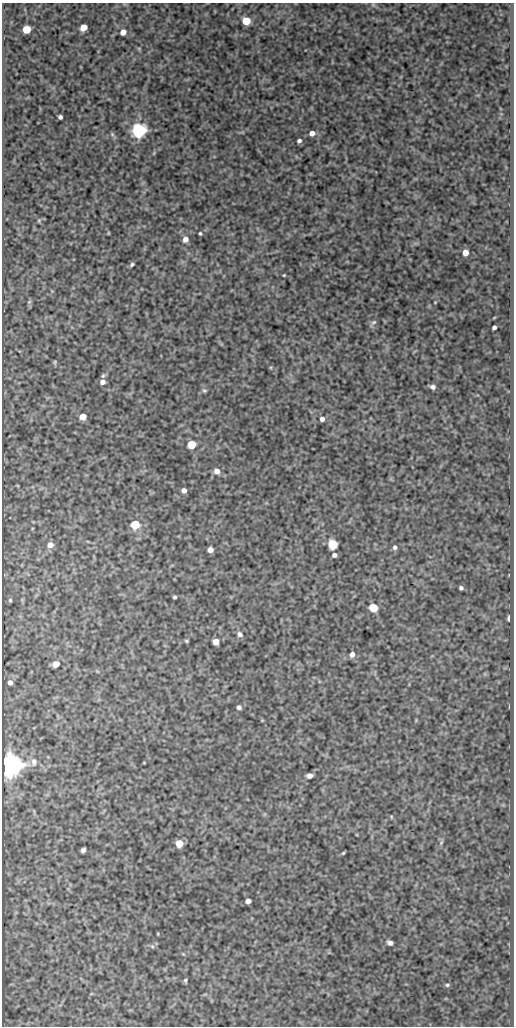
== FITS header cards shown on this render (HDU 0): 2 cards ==
NAXIS1  =                  512
NAXIS2  =                 1024

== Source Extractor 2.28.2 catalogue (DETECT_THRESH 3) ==
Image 512 x 1024 px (HDU 0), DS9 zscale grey, 1 PNG px = 1 image px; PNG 516 x 1028 px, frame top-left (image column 1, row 1024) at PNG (2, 3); no overlay
Background 343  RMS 0.84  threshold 2.52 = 3 sigma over >= 5 px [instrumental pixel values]
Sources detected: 61; all 61 listed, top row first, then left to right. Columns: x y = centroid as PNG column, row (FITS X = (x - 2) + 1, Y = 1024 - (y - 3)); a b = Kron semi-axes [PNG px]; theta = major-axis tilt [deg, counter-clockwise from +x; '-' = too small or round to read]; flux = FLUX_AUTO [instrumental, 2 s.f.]
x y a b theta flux
246 21 5 5 - 2000
83 27 6 5 - 730
26 29 5 5 - 2200
123 32 5 5 - 380
60 117 4 4 - 160
139 130 6 6 - 16000
312 133 5 5 - 400
112 134 6 5 - 95
299 141 5 4 - 140
39 221 5 5 - 70
108 233 4 3 - 46
200 233 3 3 - 72
185 239 6 5 - 380
465 252 5 5 - 580
132 264 5 4 - 100
284 275 3 2 - 47
29 302 6 4 44 80
374 322 8 5 26 120
494 327 4 3 - 170
55 362 7 3 -82 61
103 376 7 5 42 99
102 382 5 5 - 320
433 387 6 5 - 190
204 390 7 4 -5 86
83 417 5 5 - 1100
322 419 5 5 - 240
191 444 5 5 - 2500
217 471 6 6 - 440
184 490 5 4 - 320
135 524 5 5 - 3400
332 544 6 5 - 3900
50 545 6 5 - 480
395 547 5 5 - 150
210 550 5 4 - 430
334 555 4 4 - 190
461 588 4 4 - 140
175 597 4 3 - 92
10 600 4 3 - 76
373 608 5 5 - 1900
509 618 5 3 - 180
240 634 6 5 - 210
186 641 5 3 - 69
216 642 5 5 - 600
352 654 6 5 - 320
56 664 5 5 - 780
10 682 4 4 - 410
239 707 5 4 - 190
34 762 10 7 87 300
10 765 7 7 - 75000
310 776 5 4 - 340
391 817 5 3 - 51
179 843 5 5 - 1500
441 843 6 4 48 83
83 850 5 4 - 190
343 853 4 3 - 63
248 901 5 4 - 400
158 934 4 3 - 44
390 943 5 4 - 220
152 946 6 4 -45 82
185 980 4 4 - 86
447 985 5 4 - 88